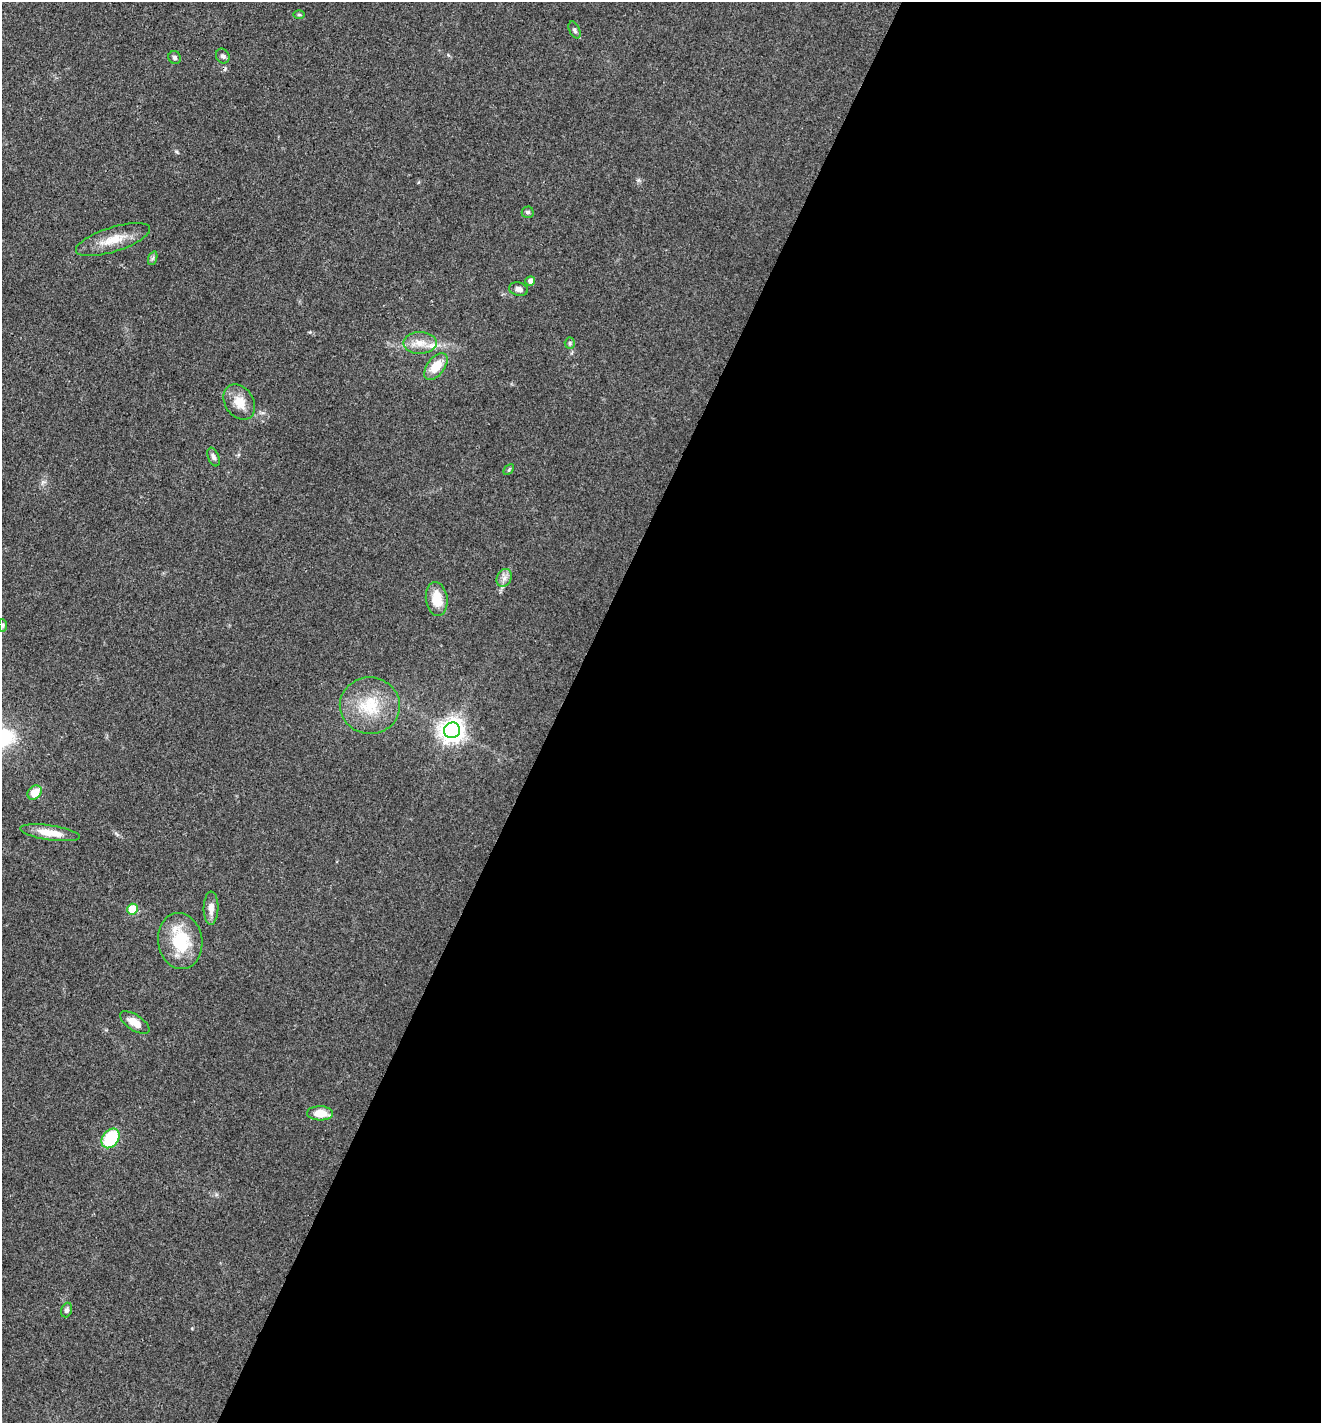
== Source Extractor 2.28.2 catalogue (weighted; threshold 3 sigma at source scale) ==
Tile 12 of 4 x 4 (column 4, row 3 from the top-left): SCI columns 4236-5554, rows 1424-2844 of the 5697 x 5687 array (HDU 1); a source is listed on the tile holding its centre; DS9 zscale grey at full resolution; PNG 1323 x 1425 px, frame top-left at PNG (2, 2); each listed source drawn as its Kron ellipse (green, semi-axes under 4 px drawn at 4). Shown black and unused: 58% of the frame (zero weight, under 3 of 4 exposures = <1% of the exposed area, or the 3 px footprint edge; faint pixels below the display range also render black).
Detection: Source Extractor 2.28.2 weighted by HDU 2 'WHT'; one run over the whole footprint, this tile lists its part. Background 0.0853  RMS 0.0057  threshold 0.0257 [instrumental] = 3 sigma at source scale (4.5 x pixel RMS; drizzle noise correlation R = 1.50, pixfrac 1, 0.05/0.05 arcsec/px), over >= 5 px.
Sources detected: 32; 1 cosmic-ray / hot-pixel residue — neither listed nor drawn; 2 inside a brighter listed object's ellipse — not listed separately; the other 29 listed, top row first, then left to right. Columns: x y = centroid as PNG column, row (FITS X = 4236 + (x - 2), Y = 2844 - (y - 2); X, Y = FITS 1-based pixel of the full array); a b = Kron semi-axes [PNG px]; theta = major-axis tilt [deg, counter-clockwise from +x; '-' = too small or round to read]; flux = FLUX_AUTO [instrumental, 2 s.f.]
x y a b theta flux
299 15 6 4 -1 0.69
574 30 9 5 -64 1.3
223 56 8 6 -57 1.6
175 57 6 6 - 1.3
528 212 6 6 - 1.3
113 240 39 12 17 12
153 258 7 4 70 1.1
530 281 5 5 - 2.2
518 289 9 6 -12 2.6
420 343 17 11 1 6.7
570 343 5 5 - 0.92
436 367 15 8 53 11
239 402 19 14 -55 8.8
213 457 10 5 -68 1.6
509 470 6 4 45 0.74
504 578 9 7 62 2.8
437 599 17 11 -83 12
3 625 6 4 -85 0.77
370 706 30 28 -2 26
452 730 8 7 - 510
35 793 8 6 45 8.8
50 833 30 7 -8 10
211 908 16 7 89 4.5
132 909 5 5 - 16
180 941 28 22 -82 27
135 1023 17 7 -33 6.6
320 1113 13 7 -2 8.7
110 1138 11 7 53 30
67 1310 7 5 71 1.6